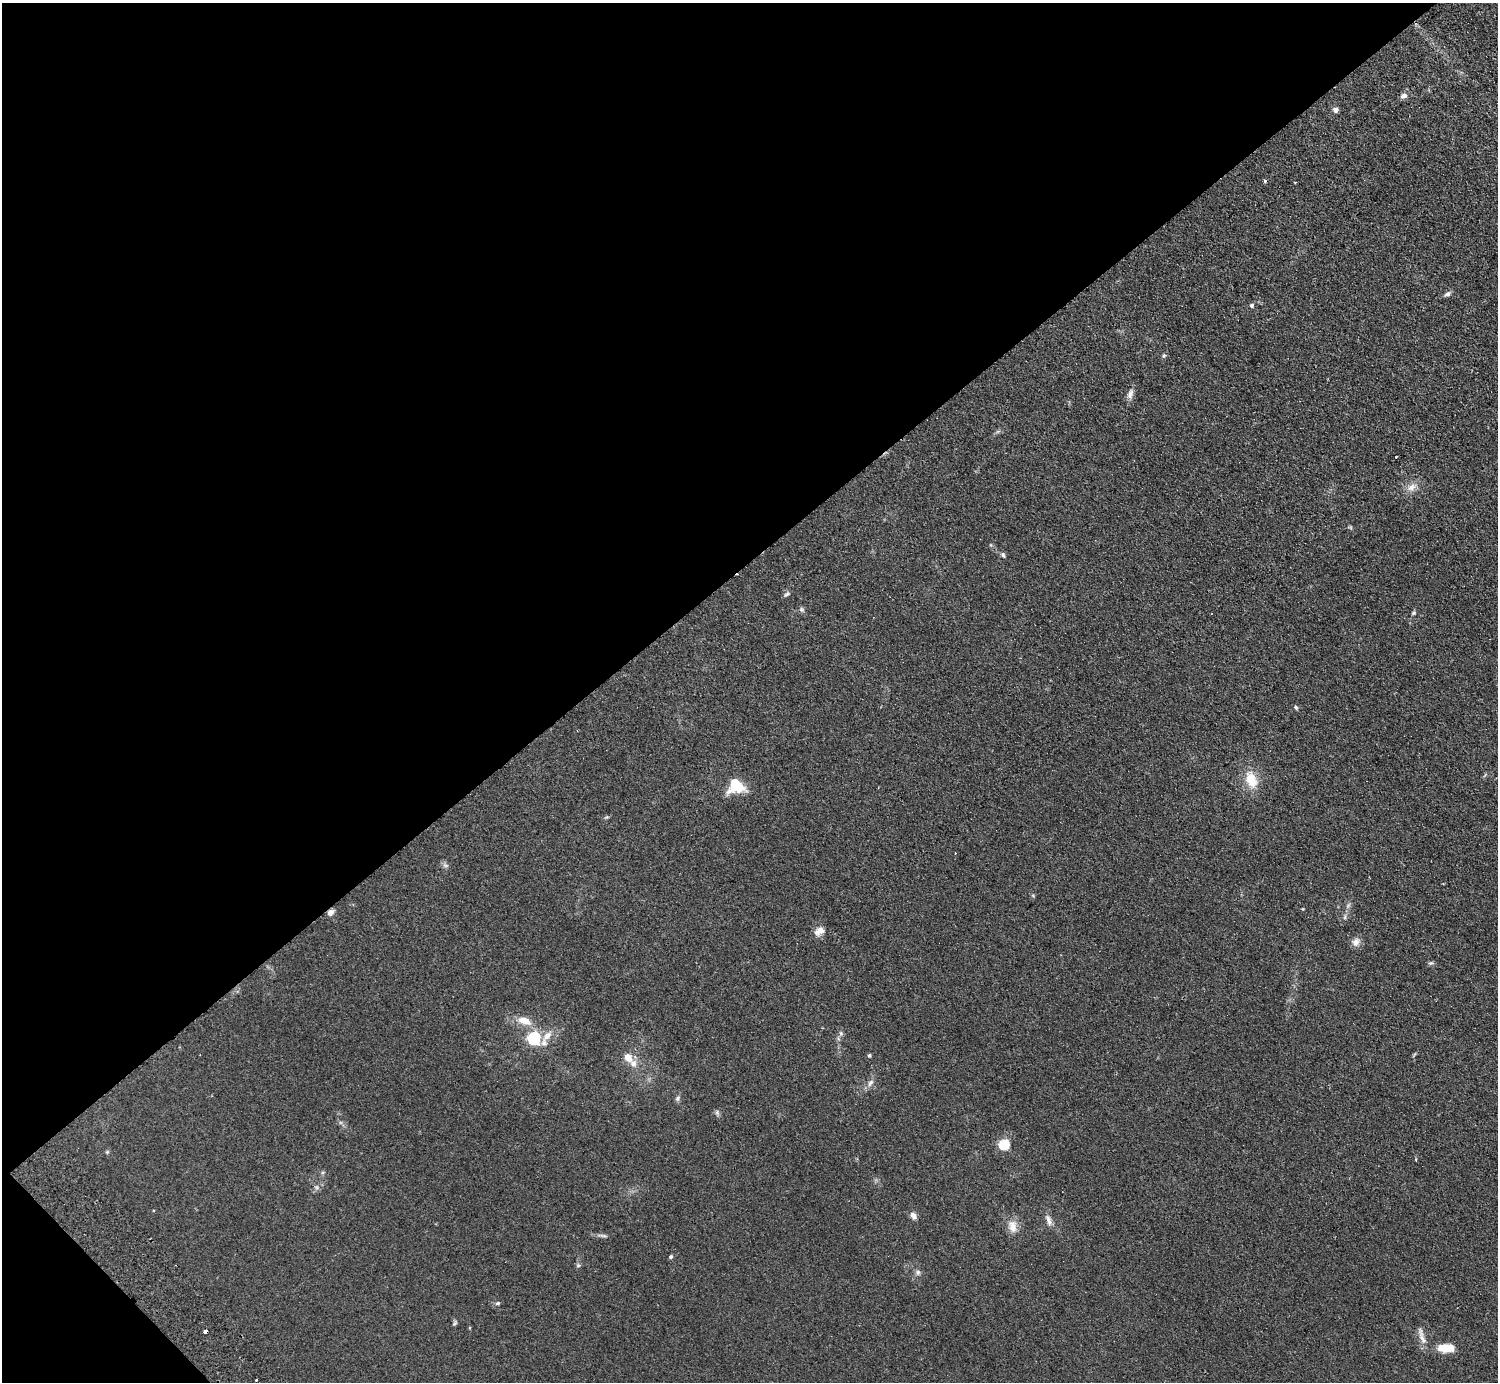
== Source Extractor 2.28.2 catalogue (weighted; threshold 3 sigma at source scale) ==
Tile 5 of 4 x 4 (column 1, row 2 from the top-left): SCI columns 46-1541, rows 2962-4341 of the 6072 x 6064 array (HDU 1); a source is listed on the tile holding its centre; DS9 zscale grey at full resolution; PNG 1500 x 1384 px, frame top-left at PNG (2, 3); no overlay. Shown black and unused: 42% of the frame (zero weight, under 2 of 3 exposures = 3% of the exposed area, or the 3 px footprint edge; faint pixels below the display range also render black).
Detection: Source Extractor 2.28.2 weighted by HDU 2 'WHT'; one run over the whole footprint, this tile lists its part. Background 0.115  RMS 0.011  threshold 0.0477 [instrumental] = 3 sigma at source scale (4.5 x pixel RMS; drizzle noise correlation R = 1.50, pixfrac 1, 0.05/0.05 arcsec/px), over >= 5 px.
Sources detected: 51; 1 cosmic-ray / hot-pixel residue — not listed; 3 inside a brighter listed object's ellipse — not listed separately; the other 47 listed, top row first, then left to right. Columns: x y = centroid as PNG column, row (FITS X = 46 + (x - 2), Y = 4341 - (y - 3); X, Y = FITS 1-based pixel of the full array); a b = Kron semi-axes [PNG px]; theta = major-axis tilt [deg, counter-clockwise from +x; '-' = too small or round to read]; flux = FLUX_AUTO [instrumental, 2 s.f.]
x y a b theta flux
1403 96 9 7 19 4
1335 110 5 5 - 5.4
1265 181 3 3 - 2.7
1295 182 2 2 - 0.96
1447 294 8 6 43 3
1251 305 5 5 - 2.4
1164 356 7 5 67 1.7
1130 394 14 7 68 5
1412 487 13 10 37 7.9
1003 555 8 5 -66 2
787 594 10 4 41 2
802 609 7 5 -56 2.1
1414 613 6 4 41 1.6
1296 707 6 4 -51 1.6
1251 780 22 13 -69 23
736 786 15 13 -37 36
606 817 6 4 33 1.4
1348 905 8 3 45 1.7
330 912 8 6 39 4.6
1345 917 7 4 71 1.8
820 931 14 9 36 7.3
1356 942 11 10 - 6.1
1431 963 7 5 19 1.8
525 1021 17 9 -20 13
841 1033 7 5 -46 1.9
547 1036 17 8 47 9.4
534 1038 6 6 - 160
869 1055 4 4 - 1.9
628 1057 10 8 -48 11
870 1083 12 7 55 4.6
677 1098 8 6 55 2.4
717 1113 7 5 -79 2.1
1004 1144 5 5 - 78
107 1152 5 5 - 1.2
913 1216 9 6 -56 5
1048 1220 17 6 -73 5.5
1013 1226 18 11 -81 11
602 1235 15 3 -9 2.8
671 1257 5 4 - 1.9
578 1265 5 5 - 1.7
918 1272 8 6 -89 2.8
498 1303 6 5 - 1.8
455 1323 8 4 36 1.5
206 1331 4 3 - 5.2
1422 1338 22 7 -66 7.3
1444 1348 16 9 -10 18
256 1380 3 2 - 2.2
Overlapping masked pixels (flux is a lower limit): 2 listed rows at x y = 330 912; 206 1331